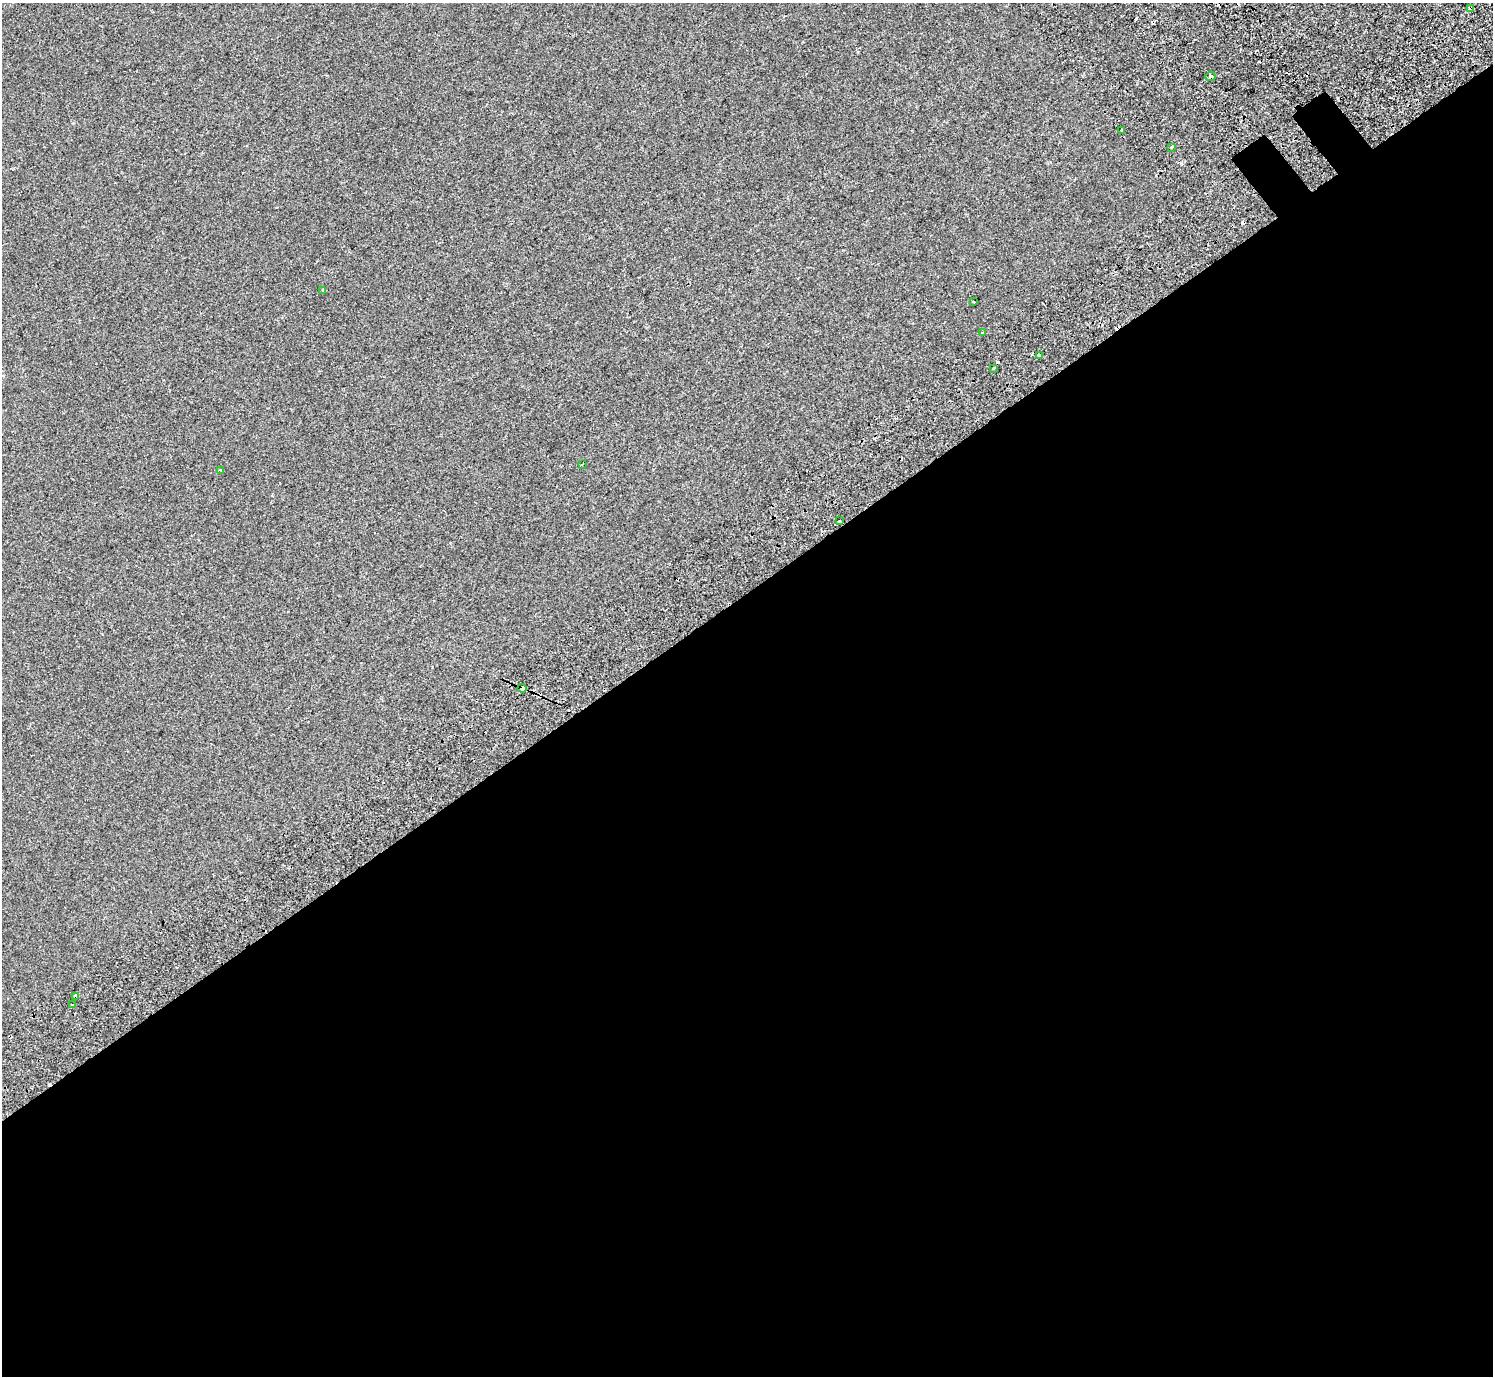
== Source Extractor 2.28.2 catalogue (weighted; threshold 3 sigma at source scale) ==
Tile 15 of 4 x 4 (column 3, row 4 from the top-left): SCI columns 3086-4576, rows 278-1651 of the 6176 x 6111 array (HDU 1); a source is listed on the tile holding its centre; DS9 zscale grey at full resolution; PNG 1495 x 1378 px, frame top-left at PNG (2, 3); each listed source drawn as its Kron ellipse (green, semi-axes under 4 px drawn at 4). Shown black and unused: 57% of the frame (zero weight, under 2 of 3 exposures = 7% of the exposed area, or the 3 px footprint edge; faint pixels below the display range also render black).
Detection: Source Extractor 2.28.2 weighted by HDU 2 'WHT'; one run over the whole footprint, this tile lists its part. Background -9.91e-05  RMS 0.0046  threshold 0.0209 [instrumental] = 3 sigma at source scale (4.5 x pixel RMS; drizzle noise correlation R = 1.50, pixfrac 1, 0.0396/0.0396 arcsec/px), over >= 5 px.
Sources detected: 21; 6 cosmic-ray / hot-pixel residue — neither listed nor drawn; the other 15 listed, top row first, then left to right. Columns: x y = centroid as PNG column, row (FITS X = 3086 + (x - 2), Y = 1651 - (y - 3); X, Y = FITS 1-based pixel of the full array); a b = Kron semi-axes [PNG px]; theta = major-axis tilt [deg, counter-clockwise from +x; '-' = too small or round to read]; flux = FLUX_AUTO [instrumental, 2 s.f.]
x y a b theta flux
1471 9 4 3 - 2.9
1211 76 5 4 - 1.4
1122 130 3 3 - 3.7
1171 147 3 2 - 0.67
323 290 4 3 - 0.64
974 302 3 3 - 2.2
982 333 3 3 - 1.2
1040 356 4 3 - 2
993 368 3 3 - 2.2
582 464 3 2 - 0.5
221 470 3 3 - 0.52
840 521 3 3 - 0.44
522 688 4 4 - 2.8
76 996 4 3 - 31
72 1005 3 3 - 1.9
Overlapping masked pixels (flux is a lower limit): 4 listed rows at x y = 1471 9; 1211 76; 522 688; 76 996
Unlisted compact peaks at least as high as the median listed source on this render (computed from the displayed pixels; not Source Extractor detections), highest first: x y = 1181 163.